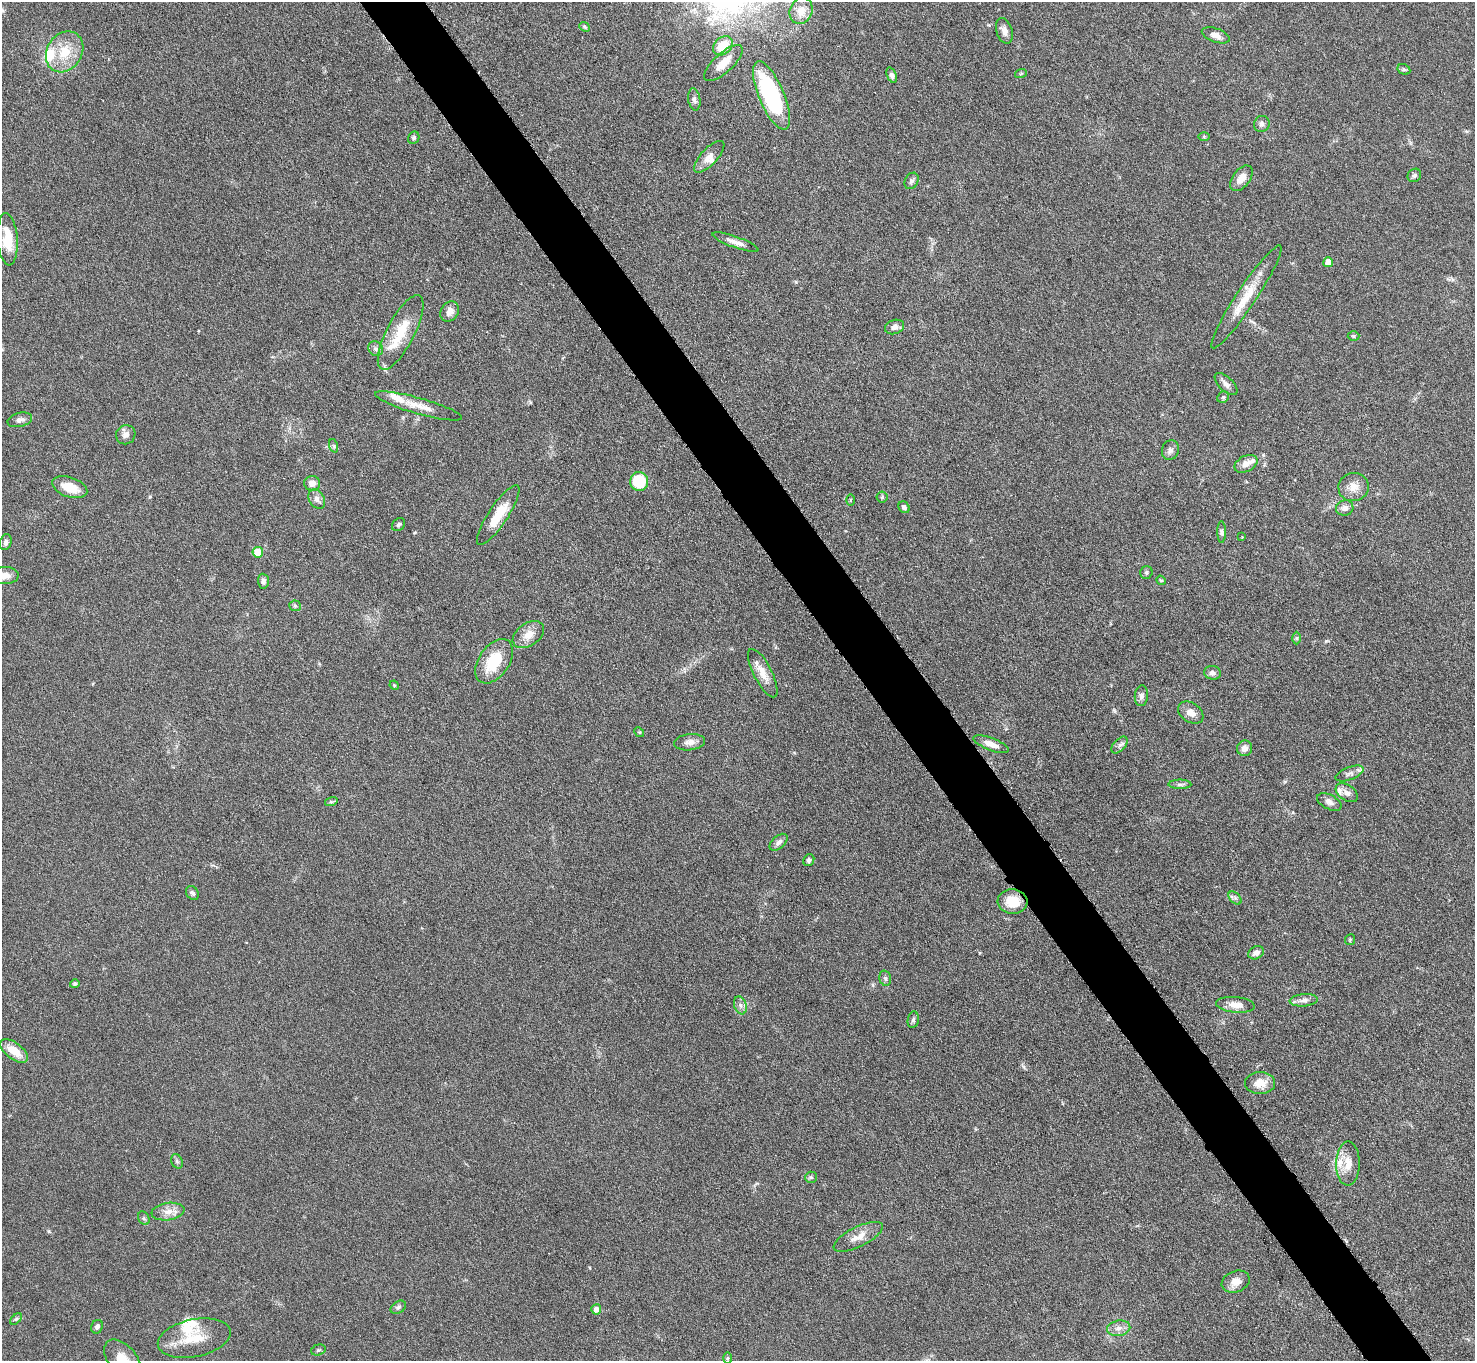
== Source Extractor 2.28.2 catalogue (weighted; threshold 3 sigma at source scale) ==
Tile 6 of 4 x 4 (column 2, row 2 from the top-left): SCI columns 1474-2946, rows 3014-4372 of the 5893 x 5887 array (HDU 1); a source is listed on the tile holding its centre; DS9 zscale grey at full resolution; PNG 1477 x 1363 px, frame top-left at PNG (2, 2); each listed source drawn as its Kron ellipse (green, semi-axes under 4 px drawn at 4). Shown black and unused: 4% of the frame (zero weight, under 3 of 6 exposures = <1% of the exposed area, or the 3 px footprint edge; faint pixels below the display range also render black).
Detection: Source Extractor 2.28.2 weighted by HDU 2 'WHT'; one run over the whole footprint, this tile lists its part. Background 0.0847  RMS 0.0043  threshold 0.0176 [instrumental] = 3 sigma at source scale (4.09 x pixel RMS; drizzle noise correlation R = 1.36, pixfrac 0.8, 0.05/0.05 arcsec/px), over >= 5 px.
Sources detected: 116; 1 inside a brighter object's white glare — neither listed nor drawn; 10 inside a brighter listed object's ellipse — not listed separately; the other 105 listed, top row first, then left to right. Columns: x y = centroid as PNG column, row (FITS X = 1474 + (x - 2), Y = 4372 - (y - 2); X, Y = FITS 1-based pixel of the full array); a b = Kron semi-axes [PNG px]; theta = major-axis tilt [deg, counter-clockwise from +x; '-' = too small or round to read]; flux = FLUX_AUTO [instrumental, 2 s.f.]
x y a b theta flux
801 11 13 11 66 4.8
585 27 5 4 - 0.55
1004 31 13 8 -72 2.6
1216 35 14 7 -20 2.9
723 46 11 8 42 9
65 52 22 17 57 11
723 63 24 9 43 5.9
1404 69 7 5 -28 0.76
1021 73 6 3 20 0.45
892 75 8 4 -68 1.1
771 95 37 12 -67 55
694 99 11 6 -81 1.3
1262 124 8 7 - 1.5
1204 136 5 3 - 0.41
414 138 6 5 - 0.89
709 157 20 8 47 3.5
1414 175 7 6 - 1
1241 178 15 8 52 4.1
911 181 9 6 58 1.2
8 239 26 10 -86 9.8
735 242 24 5 -20 2.9
1328 262 5 5 - 4.9
1246 297 61 10 56 11
450 311 11 8 59 3.2
894 327 10 7 19 2.1
401 332 41 14 62 13
1354 336 6 5 - 0.57
376 349 8 7 - 1.3
1226 384 14 7 -43 1.9
1223 397 6 5 - 0.7
419 406 45 8 -16 6.2
20 420 12 7 14 1.7
126 435 10 9 - 2
334 446 7 4 -71 0.65
1170 450 10 8 74 1.6
1246 464 12 7 27 3.4
639 482 9 9 - 16
312 483 8 7 - 2.7
70 487 18 10 -18 7.4
1353 487 15 14 - 4.4
882 497 5 5 - 0.66
317 499 10 7 -59 2
850 500 6 4 90 0.45
904 507 6 5 - 1.2
1345 508 9 7 13 2.1
498 515 35 9 56 10
399 525 7 5 46 0.95
1222 532 11 4 -89 0.99
1242 537 2 2 - 0.24
6 542 8 5 72 1.2
258 552 5 5 - 8.8
1146 572 6 6 - 0.78
5 576 14 8 3 3.3
1161 580 5 4 - 0.5
263 581 7 5 -86 1.3
295 606 6 5 - 0.68
528 635 17 11 34 4.8
1297 638 6 4 -89 0.64
494 661 25 15 55 15
763 673 27 9 -63 5.3
1213 673 8 7 - 1.6
394 685 5 4 - 0.4
1141 696 10 6 84 1.7
1191 713 14 9 -34 3.3
639 732 5 4 - 0.43
689 742 15 8 7 2.5
991 744 19 6 -21 3.3
1120 745 10 6 47 1.3
1245 748 8 7 - 2.2
1349 773 15 6 21 1.9
1180 784 11 4 0 1.3
1347 793 12 7 -34 2.4
331 802 6 4 17 0.61
1329 802 13 7 -27 1.9
779 842 11 6 41 1.7
809 860 6 5 - 1.2
192 893 7 5 -54 1.1
1235 898 8 5 -45 1
1013 902 15 12 -3 8.5
1350 940 5 5 - 0.48
1256 953 8 6 27 2.2
885 978 8 5 -74 0.93
75 984 5 4 - 0.82
1304 1000 14 6 5 1.9
740 1005 9 6 -71 1.6
1235 1005 19 7 -5 4.2
913 1020 8 5 80 0.94
14 1051 16 8 -38 7
1260 1083 15 11 -1 5.3
177 1161 7 5 -67 0.92
1348 1163 22 12 89 5.8
811 1177 6 5 - 0.71
168 1212 16 8 8 3.7
144 1218 7 5 -61 0.89
858 1237 27 10 26 5
1236 1282 14 10 21 4
398 1307 8 5 33 0.92
596 1309 5 5 - 2.5
16 1319 7 4 44 0.67
97 1327 7 5 66 1.3
1119 1328 12 7 11 2.5
194 1338 37 18 12 12
318 1350 7 5 17 0.77
728 1358 6 4 89 0.54
123 1359 23 14 -50 6.8
Isophote crosses this tile's border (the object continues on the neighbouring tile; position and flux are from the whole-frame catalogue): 2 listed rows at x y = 5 576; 123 1359
Unlisted compact peaks at least as high as the median listed source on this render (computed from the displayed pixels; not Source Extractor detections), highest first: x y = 1326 641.